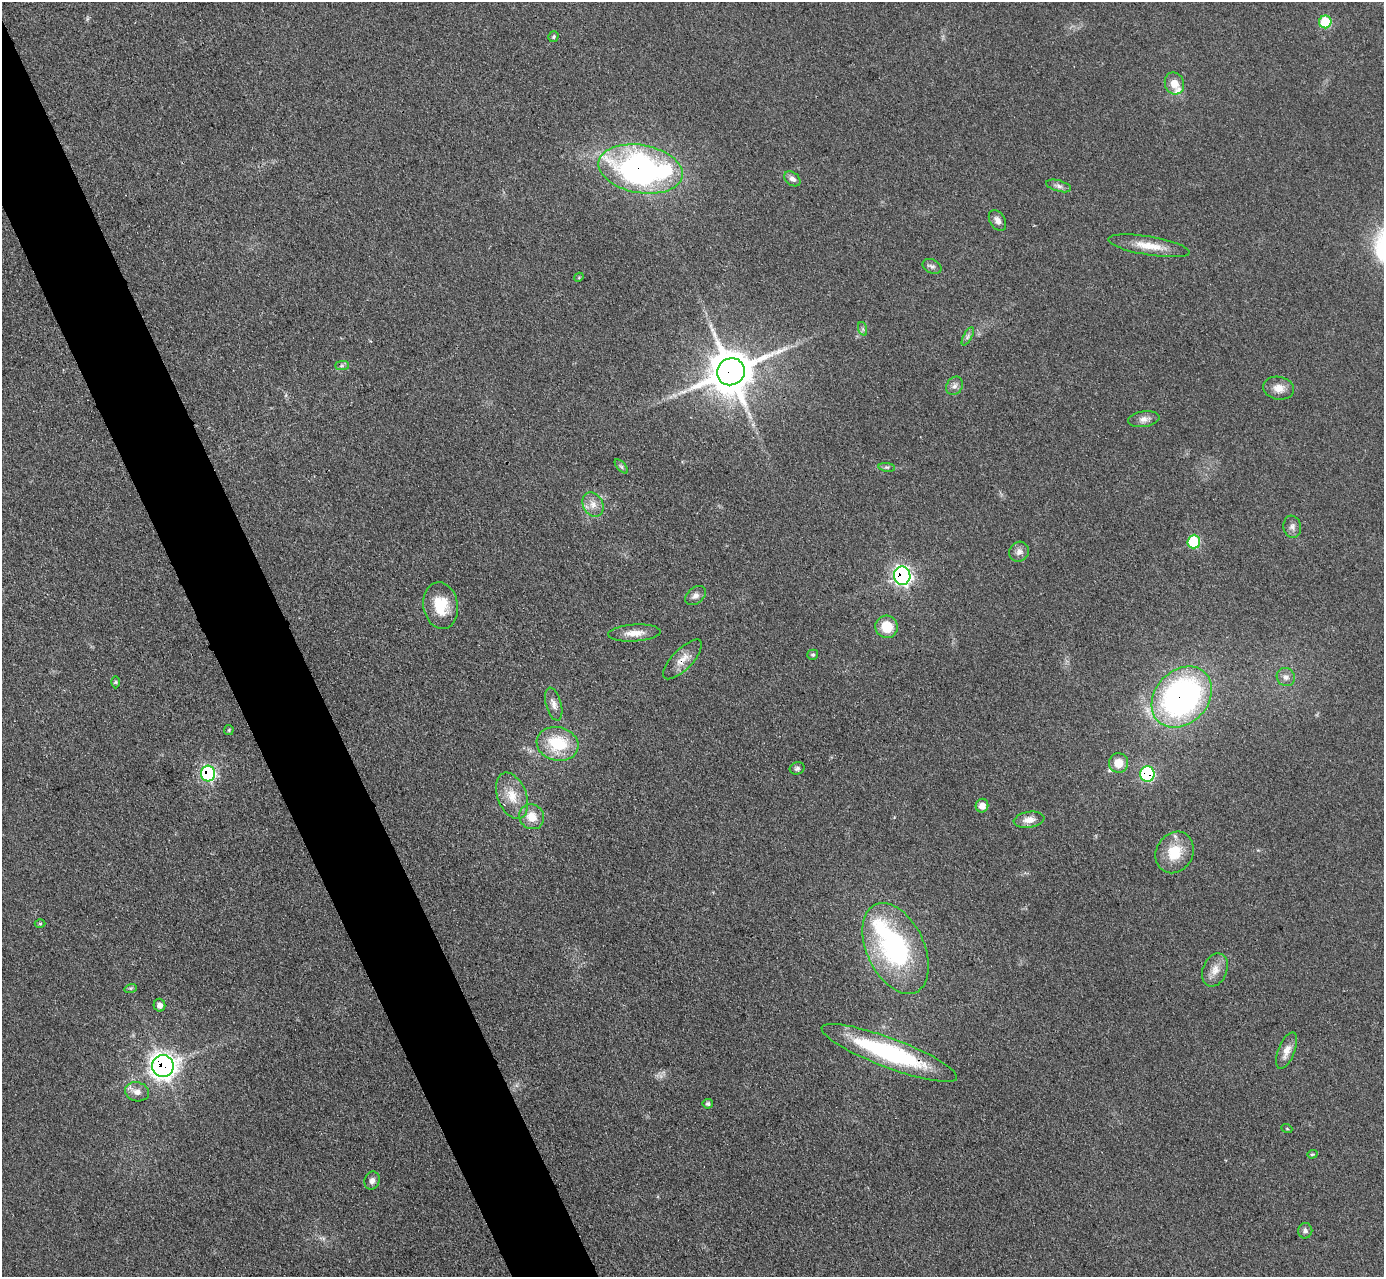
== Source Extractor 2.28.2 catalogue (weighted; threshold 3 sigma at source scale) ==
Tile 11 of 4 x 4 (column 3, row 3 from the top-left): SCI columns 2796-4177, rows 1735-3009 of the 5757 x 5774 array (HDU 1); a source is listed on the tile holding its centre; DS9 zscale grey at full resolution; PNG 1386 x 1279 px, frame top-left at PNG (2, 2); each listed source drawn as its Kron ellipse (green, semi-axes under 4 px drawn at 4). Shown black and unused: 6% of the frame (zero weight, under 3 of 4 exposures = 3% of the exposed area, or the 3 px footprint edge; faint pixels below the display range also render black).
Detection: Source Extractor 2.28.2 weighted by HDU 2 'WHT'; one run over the whole footprint, this tile lists its part. Background 0.155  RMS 0.008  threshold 0.0359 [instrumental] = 3 sigma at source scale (4.5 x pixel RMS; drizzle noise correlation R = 1.50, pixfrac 1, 0.05/0.05 arcsec/px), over >= 5 px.
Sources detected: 61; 1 inside a brighter object's white glare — neither listed nor drawn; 1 inside a brighter listed object's ellipse — not listed separately; the other 59 listed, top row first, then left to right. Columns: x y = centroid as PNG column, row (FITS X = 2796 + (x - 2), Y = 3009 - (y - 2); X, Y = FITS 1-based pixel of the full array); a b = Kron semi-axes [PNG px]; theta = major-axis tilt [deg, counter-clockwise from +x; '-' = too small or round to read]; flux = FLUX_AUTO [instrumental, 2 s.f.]
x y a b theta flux
1325 22 6 6 - 34
553 37 5 5 - 1.4
1174 83 11 9 -66 9
640 169 42 24 -10 280
792 179 9 6 -37 3.6
1059 186 13 5 -16 3.2
997 220 11 7 -57 4.3
1149 246 41 9 -9 16
932 266 10 7 -26 2.6
579 277 5 3 - 0.76
863 329 7 4 -71 1.5
968 336 10 4 61 2.2
342 366 7 4 0 1.7
731 372 14 13 - 3100
955 386 9 7 59 3.5
1279 388 16 11 -8 8.1
1144 419 15 8 9 5.3
621 466 9 4 -48 1.7
887 467 8 4 -8 1.6
593 504 13 10 -61 7.1
1292 527 11 9 -81 3.7
1194 542 7 6 - 44
1019 552 10 9 - 4.4
902 576 9 8 - 240
695 596 12 8 38 4.1
441 606 23 17 -80 25
887 627 11 11 - 18
634 633 26 8 3 10
813 655 5 5 - 1.3
682 659 26 10 46 10
1286 677 9 9 - 4.2
116 682 6 4 -90 1.2
1182 697 34 26 47 260
554 704 17 7 -75 5.3
229 730 5 5 - 0.97
558 744 21 17 -13 38
1118 763 10 9 - 11
797 768 7 6 - 2
208 774 8 7 - 110
1147 774 8 7 - 78
512 796 24 14 -69 16
982 806 7 6 - 8.2
532 817 13 12 - 12
1029 820 15 8 9 7.1
1175 852 21 18 60 22
40 924 5 3 - 0.89
896 948 48 28 -65 130
1215 970 17 12 68 8.9
131 988 6 4 17 1.1
159 1005 6 6 - 4.5
1287 1051 19 8 68 7.8
889 1053 72 14 -21 110
163 1066 11 10 - 580
137 1092 12 9 -13 6.5
708 1104 5 4 - 1.6
1287 1129 5 3 - 0.73
1312 1154 5 4 - 0.99
372 1181 9 7 72 3.8
1305 1231 7 7 - 2.5
Overlapping masked pixels (flux is a lower limit): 9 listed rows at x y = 640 169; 731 372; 902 576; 682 659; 1182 697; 208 774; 1147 774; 889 1053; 163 1066